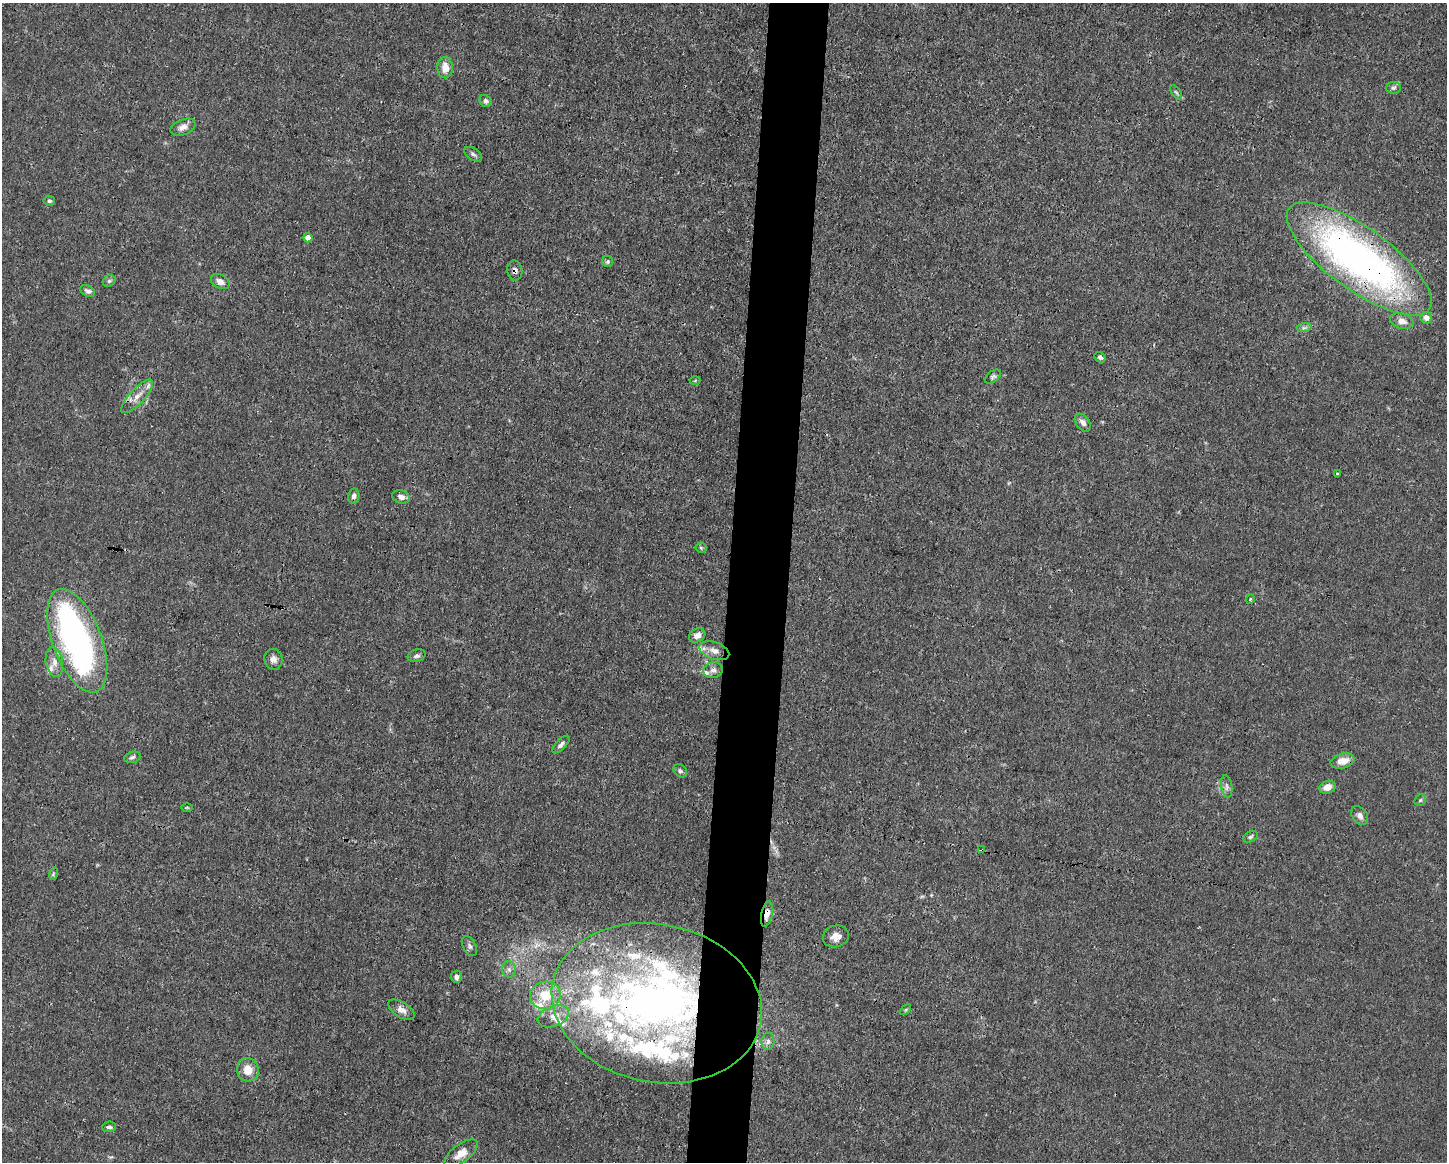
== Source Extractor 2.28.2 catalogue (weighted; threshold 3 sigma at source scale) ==
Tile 8 of 3 x 4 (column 2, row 3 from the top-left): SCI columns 1556-3000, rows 1161-2320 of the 4667 x 4639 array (HDU 1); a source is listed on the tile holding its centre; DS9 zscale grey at full resolution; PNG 1449 x 1164 px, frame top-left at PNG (2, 3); each listed source drawn as its Kron ellipse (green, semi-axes under 4 px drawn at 4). Shown black and unused: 4% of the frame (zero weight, under 3 of 4 exposures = <1% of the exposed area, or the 3 px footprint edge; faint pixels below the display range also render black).
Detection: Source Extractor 2.28.2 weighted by HDU 2 'WHT'; one run over the whole footprint, this tile lists its part. Background 0.0157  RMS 0.0024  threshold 0.0109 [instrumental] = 3 sigma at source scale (4.5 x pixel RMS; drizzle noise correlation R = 1.50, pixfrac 1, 0.05/0.05 arcsec/px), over >= 5 px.
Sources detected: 76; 3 inside a brighter object's white glare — neither listed nor drawn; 13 inside a brighter listed object's ellipse — not listed separately; the other 60 listed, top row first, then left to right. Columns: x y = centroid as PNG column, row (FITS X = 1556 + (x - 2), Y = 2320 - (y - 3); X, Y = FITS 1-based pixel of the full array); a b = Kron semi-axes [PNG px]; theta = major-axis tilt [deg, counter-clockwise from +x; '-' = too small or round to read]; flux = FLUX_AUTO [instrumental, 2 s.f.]
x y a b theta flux
445 68 11 8 -88 2.8
1393 88 7 5 2 0.58
1176 92 8 4 -54 0.47
485 101 6 5 - 0.72
183 127 13 7 21 1.7
473 154 10 5 -35 0.7
49 201 5 5 - 0.55
308 238 5 4 - 2.1
1359 259 86 31 -36 120
608 262 5 5 - 0.4
515 271 10 7 -85 0.89
109 281 7 5 27 0.45
220 281 10 6 -27 1.5
88 291 8 5 -27 0.78
1426 318 6 5 - 1.4
1402 321 12 7 -15 1.7
1304 328 7 4 2 0.59
1100 357 6 5 - 0.64
993 377 9 5 39 0.59
695 380 5 3 - 0.24
137 396 22 7 47 2.6
1083 423 10 6 -51 1.2
1337 473 3 3 - 0.49
354 496 8 5 78 0.82
401 497 9 6 -17 1.3
701 548 5 5 - 0.34
1250 599 5 3 - 0.23
697 635 9 6 29 1.4
77 641 55 24 -69 77
714 651 15 8 -19 2.2
417 656 9 6 16 0.72
273 659 10 9 - 1.3
54 662 15 8 -81 1.9
713 670 9 8 - 1.1
561 744 11 5 47 0.87
132 757 8 5 16 0.64
1343 761 12 7 13 2.8
680 771 7 5 -44 0.56
1227 786 11 5 -80 0.84
1327 787 8 6 19 1.8
1420 800 6 5 - 0.41
187 807 6 4 0 0.25
1360 816 10 7 -55 1.2
1250 837 7 5 31 0.52
982 850 4 3 - 0.39
53 874 6 3 72 0.33
767 914 13 5 78 1.9
836 936 13 10 15 2.1
470 946 11 6 -64 0.77
509 969 8 6 -89 0.92
456 977 6 5 - 0.95
545 995 15 13 11 6.4
657 1003 106 79 -12 160
402 1010 15 7 -33 1.6
906 1010 6 4 45 0.31
553 1016 16 10 21 2.5
768 1042 8 6 86 0.92
248 1070 12 11 - 3.3
109 1127 7 5 4 0.64
461 1154 20 9 37 2.9
Overlapping masked pixels (flux is a lower limit): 6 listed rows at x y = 1359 259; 515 271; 1402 321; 982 850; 767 914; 657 1003